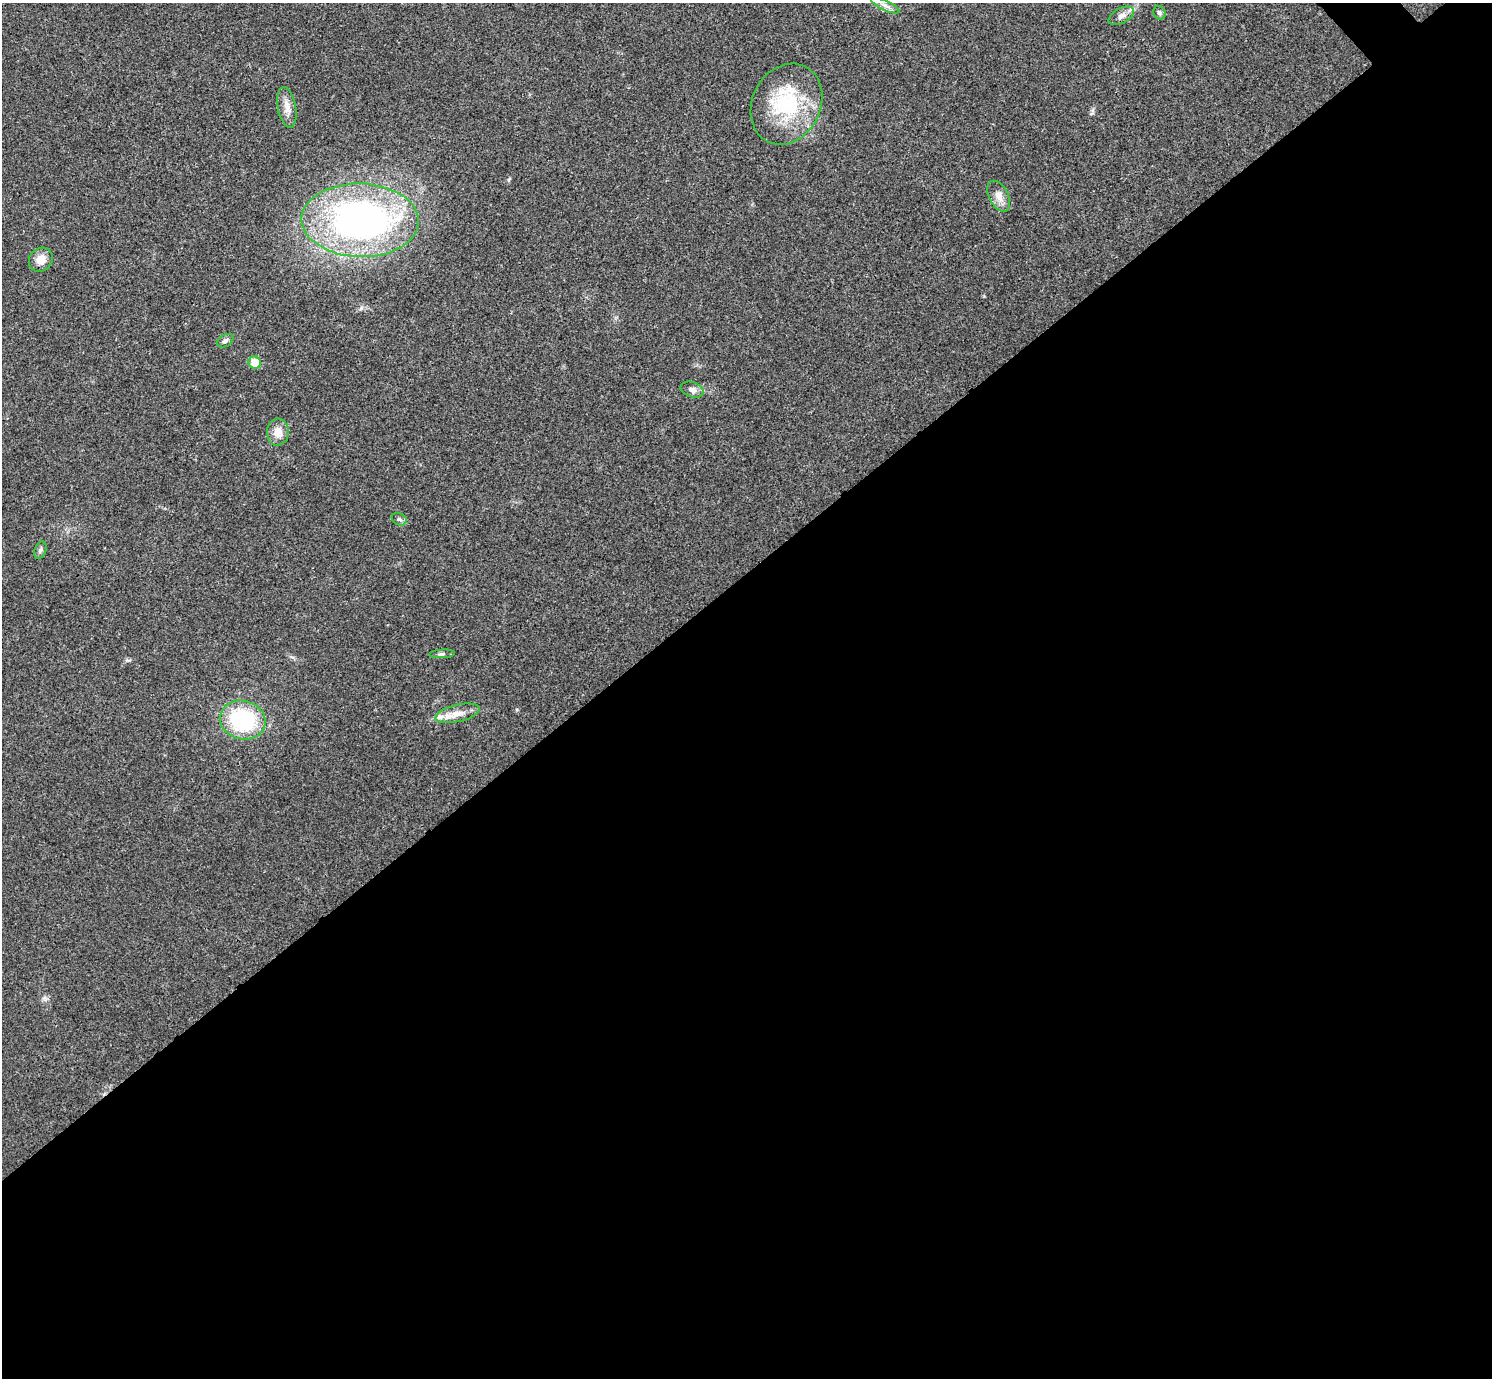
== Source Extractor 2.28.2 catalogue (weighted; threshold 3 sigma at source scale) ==
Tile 15 of 4 x 4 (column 3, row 4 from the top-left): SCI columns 2984-4473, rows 161-1536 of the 5969 x 5967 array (HDU 1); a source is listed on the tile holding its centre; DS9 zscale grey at full resolution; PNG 1494 x 1380 px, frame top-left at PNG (2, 3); each listed source drawn as its Kron ellipse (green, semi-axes under 4 px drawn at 4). Shown black and unused: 59% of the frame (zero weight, under 3 of 4 exposures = <1% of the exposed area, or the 3 px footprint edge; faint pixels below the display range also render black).
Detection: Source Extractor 2.28.2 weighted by HDU 2 'WHT'; one run over the whole footprint, this tile lists its part. Background 0.021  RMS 0.0043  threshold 0.0195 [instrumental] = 3 sigma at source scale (4.5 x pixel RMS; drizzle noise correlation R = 1.50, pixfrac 1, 0.05/0.05 arcsec/px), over >= 5 px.
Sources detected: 18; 1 inside a brighter listed object's ellipse — not listed separately; the other 17 listed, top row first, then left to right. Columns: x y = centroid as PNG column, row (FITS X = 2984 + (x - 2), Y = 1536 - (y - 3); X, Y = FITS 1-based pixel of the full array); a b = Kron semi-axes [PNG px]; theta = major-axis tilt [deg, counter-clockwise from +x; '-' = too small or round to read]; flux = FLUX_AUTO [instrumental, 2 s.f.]
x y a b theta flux
885 5 15 5 -26 2.2
1159 13 7 6 - 1.2
1121 16 14 7 29 2.4
786 104 42 34 63 35
287 107 20 9 -80 4.1
999 196 16 9 -62 3.7
360 220 59 36 -2 160
41 260 13 11 45 4.6
225 341 9 6 32 1.2
255 363 6 6 - 7.8
692 390 12 7 -19 2.1
278 432 13 11 88 4.7
399 519 8 6 -27 0.99
40 550 9 5 68 1.1
442 654 13 3 4 0.92
457 713 22 8 13 5.3
243 720 23 19 -15 38